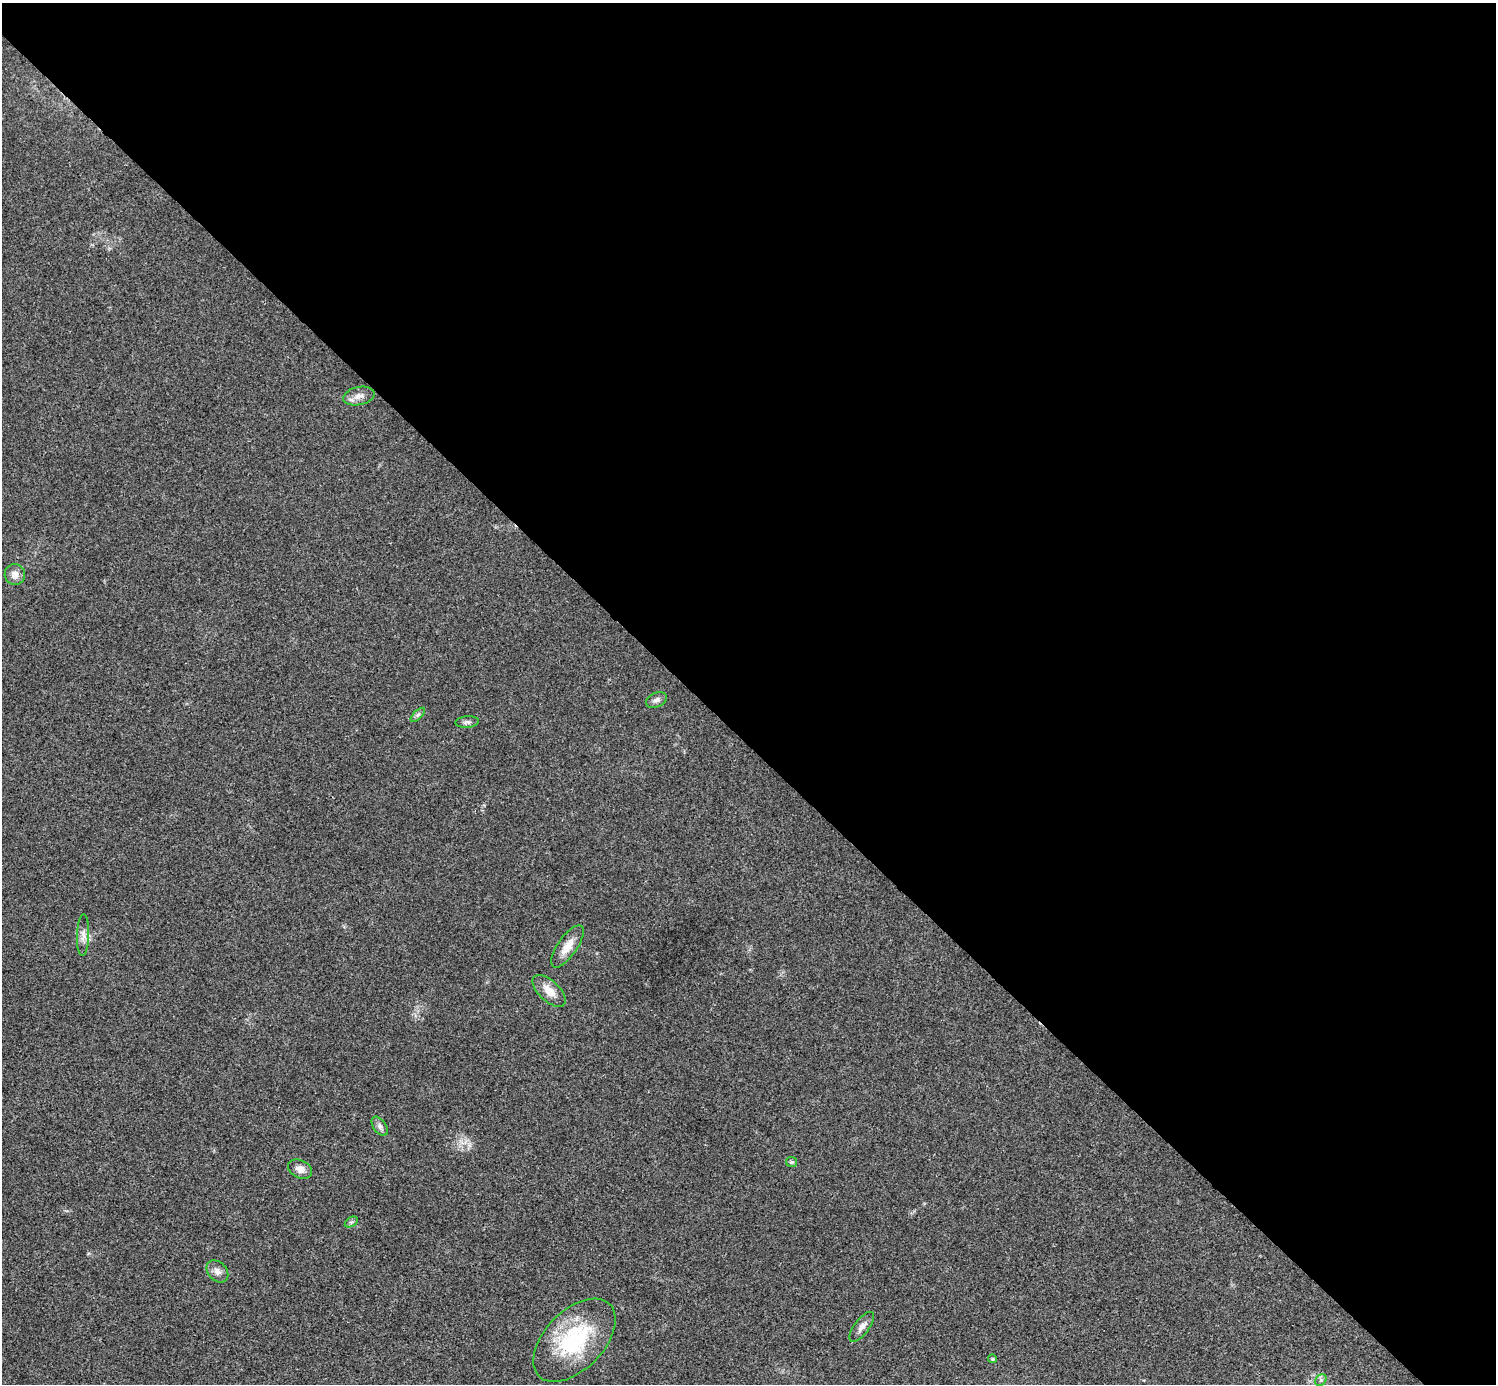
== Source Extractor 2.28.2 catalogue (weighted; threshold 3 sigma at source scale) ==
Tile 8 of 4 x 4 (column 4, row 2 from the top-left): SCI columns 4503-5996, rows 3071-4452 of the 5999 x 5999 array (HDU 1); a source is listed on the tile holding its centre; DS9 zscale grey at full resolution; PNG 1498 x 1386 px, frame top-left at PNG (2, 3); each listed source drawn as its Kron ellipse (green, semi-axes under 4 px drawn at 4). Shown black and unused: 54% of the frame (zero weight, under 3 of 4 exposures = <1% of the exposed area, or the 3 px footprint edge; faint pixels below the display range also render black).
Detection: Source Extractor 2.28.2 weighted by HDU 2 'WHT'; one run over the whole footprint, this tile lists its part. Background 0.0205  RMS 0.0041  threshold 0.0182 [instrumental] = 3 sigma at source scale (4.5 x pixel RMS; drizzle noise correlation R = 1.50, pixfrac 1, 0.05/0.05 arcsec/px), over >= 5 px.
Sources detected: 17; all 17 listed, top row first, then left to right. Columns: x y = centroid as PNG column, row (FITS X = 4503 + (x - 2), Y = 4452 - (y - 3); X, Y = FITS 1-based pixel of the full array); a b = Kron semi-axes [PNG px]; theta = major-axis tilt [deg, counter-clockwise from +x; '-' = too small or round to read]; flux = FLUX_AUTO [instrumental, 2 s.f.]
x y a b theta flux
359 396 16 9 12 3.1
15 575 10 10 - 3
656 700 11 7 24 1.5
418 715 9 3 45 0.8
467 722 12 5 3 1.2
83 935 21 6 88 2.5
567 946 25 9 55 5.5
549 991 20 10 -43 5.2
380 1126 11 6 -54 1.5
791 1162 5 5 - 0.8
300 1169 12 9 -25 2.9
351 1222 7 4 32 0.75
217 1271 12 9 -47 2.4
862 1327 18 7 53 2.4
574 1340 50 29 46 37
992 1359 4 4 - 0.71
1321 1380 6 5 - 0.85